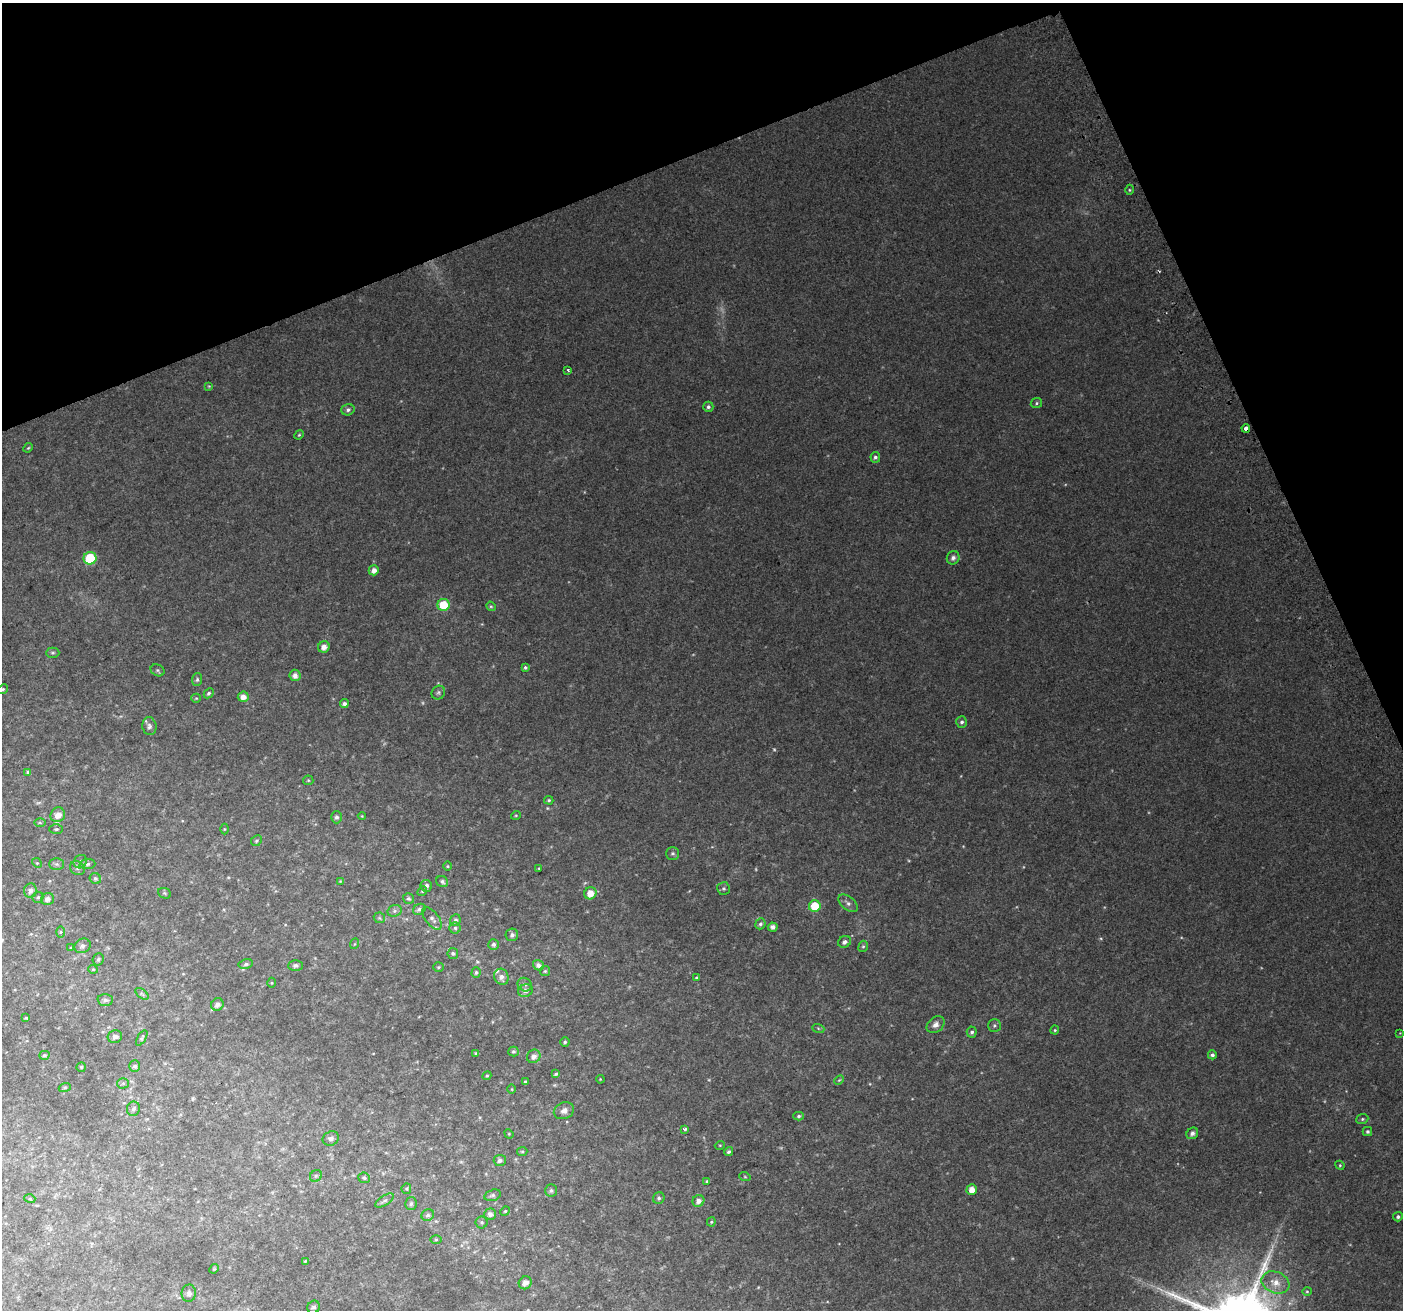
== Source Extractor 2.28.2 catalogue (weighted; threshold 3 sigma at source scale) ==
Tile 3 of 4 x 4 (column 3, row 1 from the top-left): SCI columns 2847-4247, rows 4085-5392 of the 5688 x 5494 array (HDU 1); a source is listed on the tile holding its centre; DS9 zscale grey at full resolution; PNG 1405 x 1312 px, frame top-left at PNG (2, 3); each listed source drawn as its Kron ellipse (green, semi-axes under 4 px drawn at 4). Shown black and unused: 20% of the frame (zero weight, under 2 of 3 exposures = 2% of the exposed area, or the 3 px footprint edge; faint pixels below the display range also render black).
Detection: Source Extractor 2.28.2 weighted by HDU 2 'WHT'; one run over the whole footprint, this tile lists its part. Background 0.0503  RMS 0.012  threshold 0.0519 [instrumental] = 3 sigma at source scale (4.5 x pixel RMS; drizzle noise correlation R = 1.50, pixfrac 1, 0.0396/0.0396 arcsec/px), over >= 5 px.
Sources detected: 168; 5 too faint to see at this stretch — neither listed nor drawn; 2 inside a brighter listed object's ellipse — not listed separately; the other 161 listed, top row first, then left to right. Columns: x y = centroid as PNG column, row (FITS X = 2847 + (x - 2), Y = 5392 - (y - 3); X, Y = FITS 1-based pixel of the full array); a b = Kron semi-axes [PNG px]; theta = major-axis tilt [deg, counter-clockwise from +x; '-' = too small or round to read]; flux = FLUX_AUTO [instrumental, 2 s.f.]
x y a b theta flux
1129 190 5 3 - 1.2
568 370 3 3 - 3.4
209 386 4 4 - 1
1036 403 6 5 - 1.9
708 407 5 5 - 2.8
348 410 6 5 - 3.2
1246 428 4 4 - 8.3
299 435 5 4 - 1.4
28 448 5 4 - 1.2
875 457 5 5 - 2.4
90 558 6 6 - 50
953 558 7 6 - 4
374 570 5 5 - 6.6
444 605 6 6 - 30
491 606 5 4 - 1.4
324 647 6 5 - 6.6
53 653 7 5 1 1.8
525 667 4 4 - 1.8
158 670 7 5 -27 2.2
295 675 6 5 - 6
197 680 6 5 - 2.3
3 689 5 4 - 1.6
209 693 5 4 - 2.3
438 693 7 6 - 2.4
243 697 5 5 - 7.9
196 698 5 4 - 1.3
344 704 5 4 - 3.7
962 722 6 5 - 2.7
149 726 9 7 -81 3.8
28 772 4 3 - 1.7
308 780 5 5 - 1.4
549 800 5 4 - 1.5
58 815 7 7 - 9.4
516 815 5 3 - 1.1
362 816 4 4 - 1
336 817 6 5 - 3
40 822 6 4 -1 1.3
56 829 7 4 1 1.9
224 829 5 3 - 0.99
256 841 6 5 - 1.8
673 853 6 6 - 2.4
80 862 7 6 - 3.1
37 863 5 4 - 1.6
56 864 7 6 - 2.8
87 864 8 5 3 2.7
447 866 5 3 - 1
77 868 8 6 -35 3.1
539 868 3 3 - 0.94
95 878 6 5 - 2.2
340 881 4 4 - 0.94
442 882 6 5 - 2.7
426 886 6 5 - 3.3
724 888 6 6 - 2.1
30 890 7 6 - 4.7
422 891 5 4 - 1.5
165 893 7 5 -23 1.7
590 893 6 6 - 13
38 897 5 5 - 2.1
47 899 6 6 - 5.5
409 899 6 5 - 2.1
848 903 11 6 -41 4.3
815 906 6 5 - 31
419 909 6 5 - 3.4
395 911 7 5 21 2.7
379 918 6 5 - 1.5
432 918 13 6 -52 4.7
455 920 6 5 - 3.5
760 924 5 5 - 2.7
773 927 5 4 - 4.9
455 928 5 5 - 2.4
61 932 6 4 89 1.5
512 935 6 6 - 3.3
845 942 7 5 32 3.3
354 944 5 3 - 1
494 944 5 5 - 2.9
82 946 8 7 - 4.5
863 946 6 4 67 1.7
71 948 4 3 - 1.1
453 953 5 5 - 2
98 959 6 5 - 2.2
246 964 7 5 11 2.2
295 965 7 5 1 2.7
538 965 6 5 - 5.4
438 967 5 4 - 1.6
93 969 5 4 - 1.2
545 971 5 5 - 1.6
476 972 5 4 - 2.2
501 977 8 7 - 6.3
696 978 4 2 - 1
271 983 5 3 - 0.99
525 985 7 6 - 3.3
525 991 7 6 - 4.7
142 994 7 4 -37 1.8
105 1000 7 6 - 3.4
217 1004 6 6 - 5.1
26 1018 3 2 - 1.1
936 1025 10 7 38 5.7
994 1026 6 6 - 2.2
818 1028 6 4 -19 1.5
1055 1030 4 4 - 1.3
972 1032 5 5 - 2.5
1400 1033 4 3 - 0.73
115 1037 7 6 - 4
142 1038 8 3 59 1.7
565 1042 5 4 - 1.7
513 1051 5 5 - 1.8
476 1053 4 4 - 1.3
44 1055 5 4 - 1.6
1212 1055 4 4 - 3.2
534 1056 7 6 - 5.7
135 1066 5 5 - 3.1
81 1067 5 4 - 1.3
556 1074 4 3 - 1.8
487 1076 4 4 - 1.3
600 1079 4 3 - 0.91
839 1080 5 3 - 1.1
525 1082 3 3 - 1.3
123 1083 5 5 - 1.8
65 1087 6 4 19 1.3
512 1089 4 3 - 0.93
133 1109 7 6 - 3.1
564 1111 10 8 23 6.7
799 1116 5 4 - 2
1362 1119 6 5 - 1.8
685 1129 4 3 - 4.9
1367 1131 5 4 - 2.3
1192 1133 6 5 - 4.4
509 1134 5 4 - 1
331 1138 8 7 - 4.1
720 1145 5 3 - 0.95
522 1152 5 4 - 1.6
729 1152 5 4 - 2.2
500 1160 6 5 - 3.4
1340 1165 5 4 - 1.3
316 1176 6 5 - 2.3
745 1177 6 3 -19 1.1
364 1178 6 5 - 2.3
707 1181 4 3 - 1.3
406 1189 5 4 - 1.5
551 1190 6 6 - 2.3
972 1190 5 5 - 11
492 1195 8 5 16 2.5
659 1198 6 5 - 2.3
30 1199 5 3 - 1.1
385 1201 10 4 33 3.2
698 1201 6 5 - 5.9
411 1204 6 5 - 2.7
505 1211 5 4 - 1.4
490 1214 6 5 - 4
428 1215 6 5 - 2.7
1398 1217 5 4 - 2.5
482 1222 6 6 - 2.2
711 1222 4 4 - 1.4
436 1240 6 4 0 1.3
305 1261 4 3 - 1.1
214 1269 5 4 - 0.99
1275 1282 14 10 -22 14
525 1283 7 6 - 5.9
1307 1291 4 4 - 1.3
189 1293 8 7 - 4
314 1307 7 6 - 3.2
Overlapping masked pixels (flux is a lower limit): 1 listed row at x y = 1246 428
Isophote crosses this tile's border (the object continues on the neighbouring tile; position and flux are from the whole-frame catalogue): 1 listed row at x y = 3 689
Unlisted compact peaks at least as high as the median listed source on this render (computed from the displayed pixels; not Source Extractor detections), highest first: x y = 1264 1265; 1184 1300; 1175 1296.